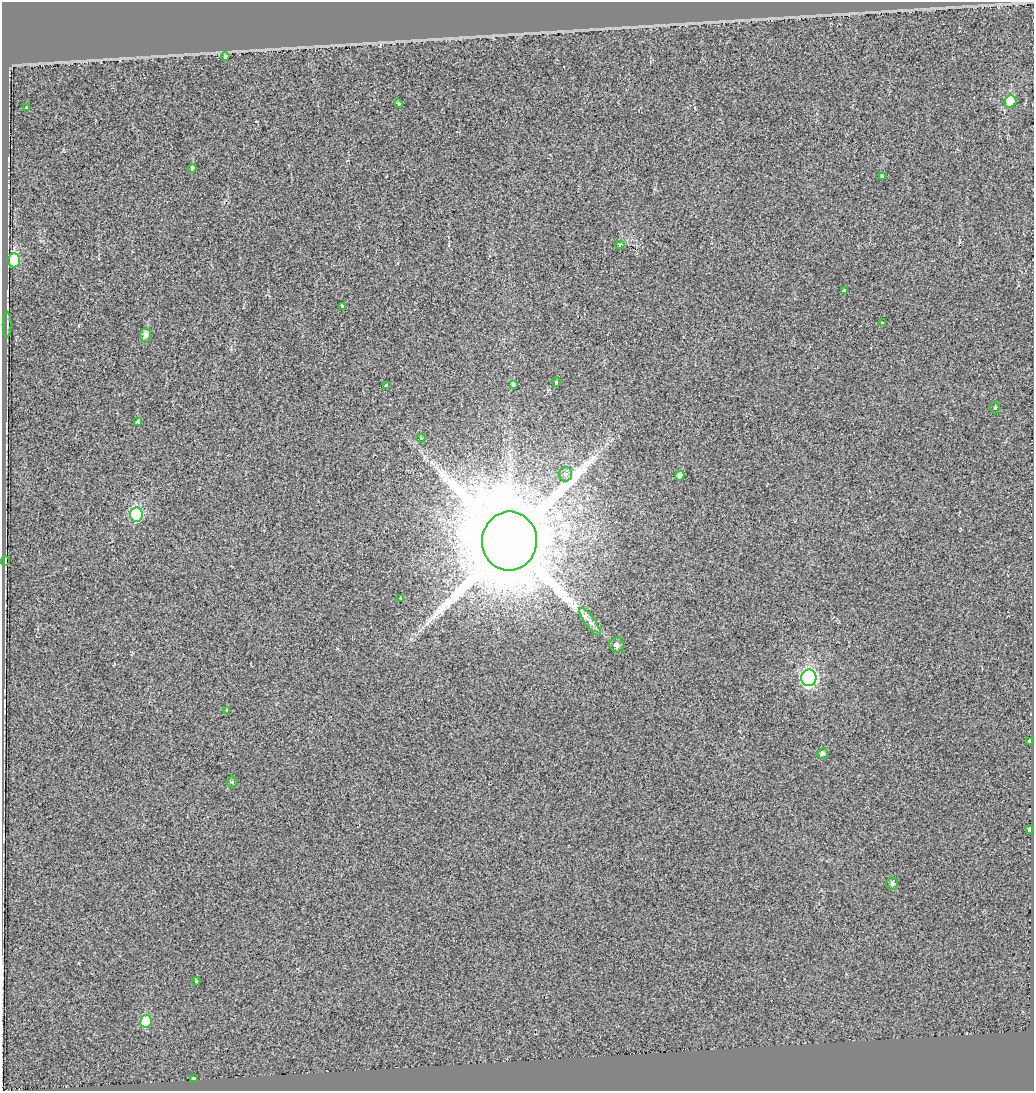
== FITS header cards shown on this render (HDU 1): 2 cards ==
NAXIS1  =                 1032
NAXIS2  =                 1089

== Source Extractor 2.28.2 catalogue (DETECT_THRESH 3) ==
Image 1032 x 1089 px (HDU 1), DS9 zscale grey, 1 PNG px = 1 image px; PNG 1036 x 1093 px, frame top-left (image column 1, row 1089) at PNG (2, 2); each listed source drawn as its Kron ellipse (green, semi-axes under 4 px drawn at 4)
Background 0.0128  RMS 0.062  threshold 0.187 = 3 sigma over >= 5 px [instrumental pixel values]
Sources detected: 37; all 37 listed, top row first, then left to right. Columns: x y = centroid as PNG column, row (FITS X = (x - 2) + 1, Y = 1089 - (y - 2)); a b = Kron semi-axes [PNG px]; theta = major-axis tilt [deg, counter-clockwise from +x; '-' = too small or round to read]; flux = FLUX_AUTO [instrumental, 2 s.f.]
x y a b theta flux
225 56 4 4 - 13
1010 102 6 6 - 150
398 104 4 4 - 7.4
27 108 4 3 - 51
192 168 4 4 - 14
882 177 3 3 - 39
620 245 4 3 - 15
14 260 7 6 - 310
844 290 3 3 - 8.9
343 306 4 3 - 22
882 323 3 3 - 8.6
7 324 13 2 90 6.1
145 335 6 5 - 27
556 382 4 3 - 30
513 384 3 3 - 71
387 385 4 3 - 37
995 408 5 4 - 6.2
137 422 4 3 - 11
421 438 4 4 - 3.8
565 474 7 6 - 16
680 476 5 4 - 24
136 515 7 6 - 440
509 541 29 27 84 83000
5 561 5 2 - 4.2
400 598 4 3 - 4.8
590 622 16 5 -54 26
617 645 7 7 - 17
809 678 8 7 - 1000
226 711 3 3 - 17
1029 741 3 3 - 31
823 754 5 5 - 18
232 782 5 5 - 6.4
1029 830 4 3 - 54
892 884 6 6 - 14
196 981 4 4 - 6.3
146 1021 6 6 - 140
194 1079 4 3 - 110